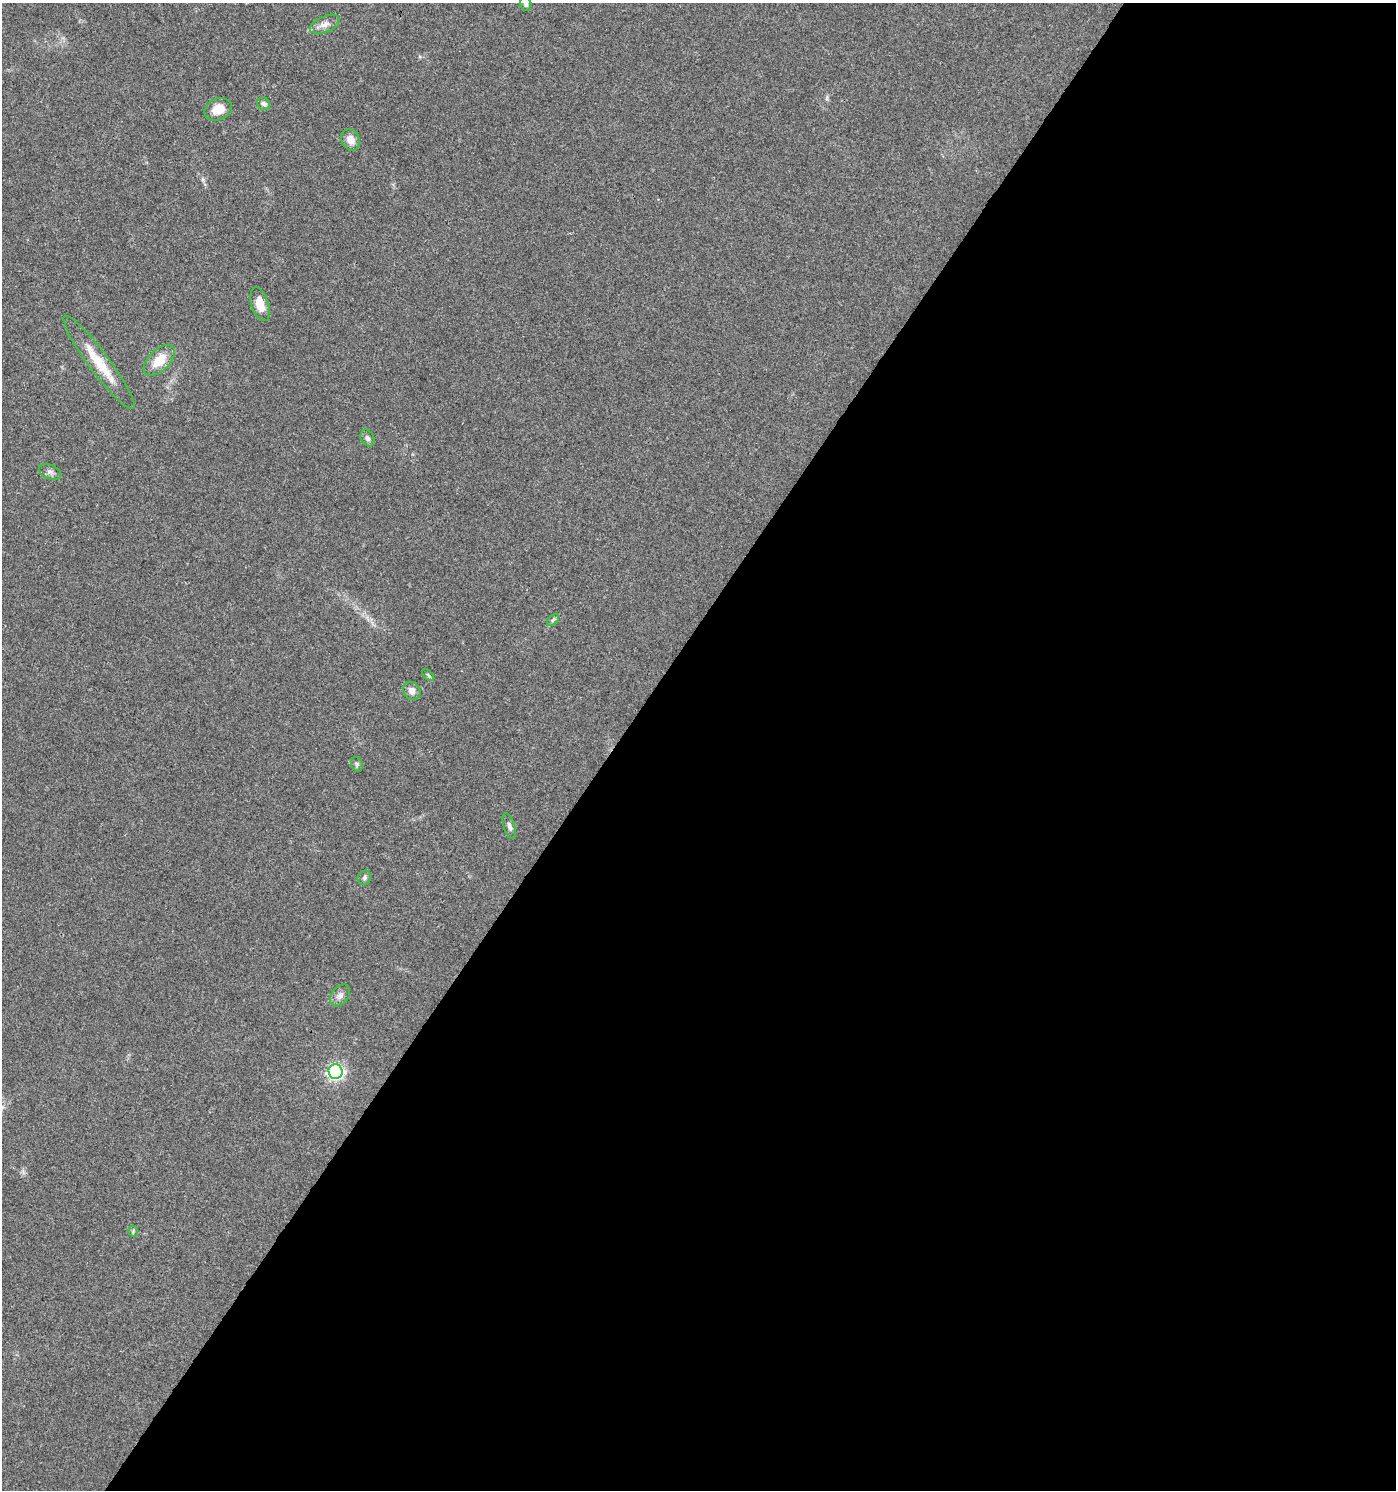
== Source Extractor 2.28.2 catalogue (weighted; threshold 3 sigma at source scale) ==
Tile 12 of 4 x 4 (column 4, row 3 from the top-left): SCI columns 4357-5750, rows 1492-2979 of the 5997 x 5955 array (HDU 1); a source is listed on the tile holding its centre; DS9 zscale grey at full resolution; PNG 1398 x 1492 px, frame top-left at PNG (2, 3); each listed source drawn as its Kron ellipse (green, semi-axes under 4 px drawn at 4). Shown black and unused: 56% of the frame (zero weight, under 3 of 4 exposures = <1% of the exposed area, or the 3 px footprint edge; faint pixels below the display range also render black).
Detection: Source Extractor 2.28.2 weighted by HDU 2 'WHT'; one run over the whole footprint, this tile lists its part. Background 0.0437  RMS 0.0042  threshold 0.0188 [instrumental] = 3 sigma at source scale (4.5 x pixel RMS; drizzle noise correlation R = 1.50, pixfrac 1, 0.0396/0.0396 arcsec/px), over >= 5 px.
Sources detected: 19; all 19 listed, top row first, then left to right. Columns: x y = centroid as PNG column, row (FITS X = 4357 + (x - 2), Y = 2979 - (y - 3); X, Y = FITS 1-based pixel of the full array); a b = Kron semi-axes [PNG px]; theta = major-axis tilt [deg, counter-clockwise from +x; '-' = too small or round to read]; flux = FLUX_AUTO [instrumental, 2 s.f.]
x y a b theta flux
526 4 7 5 -73 0.93
325 24 16 8 23 2.8
264 104 7 6 - 1.1
218 109 14 10 22 6.1
350 140 11 9 -62 3.5
260 304 17 8 -73 5.4
159 360 19 10 44 7.8
99 362 57 10 -53 13
367 438 9 6 -64 1.3
50 472 11 7 -22 1.6
553 620 7 4 45 0.74
428 675 7 4 -46 0.65
412 691 9 8 - 2.5
357 764 7 5 -69 0.82
509 826 13 5 -71 1.4
364 878 7 6 - 0.99
340 995 12 8 51 2.1
335 1072 7 7 - 120
133 1231 5 5 - 0.62
Isophote crosses this tile's border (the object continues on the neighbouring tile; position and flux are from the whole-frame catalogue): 1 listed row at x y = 526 4